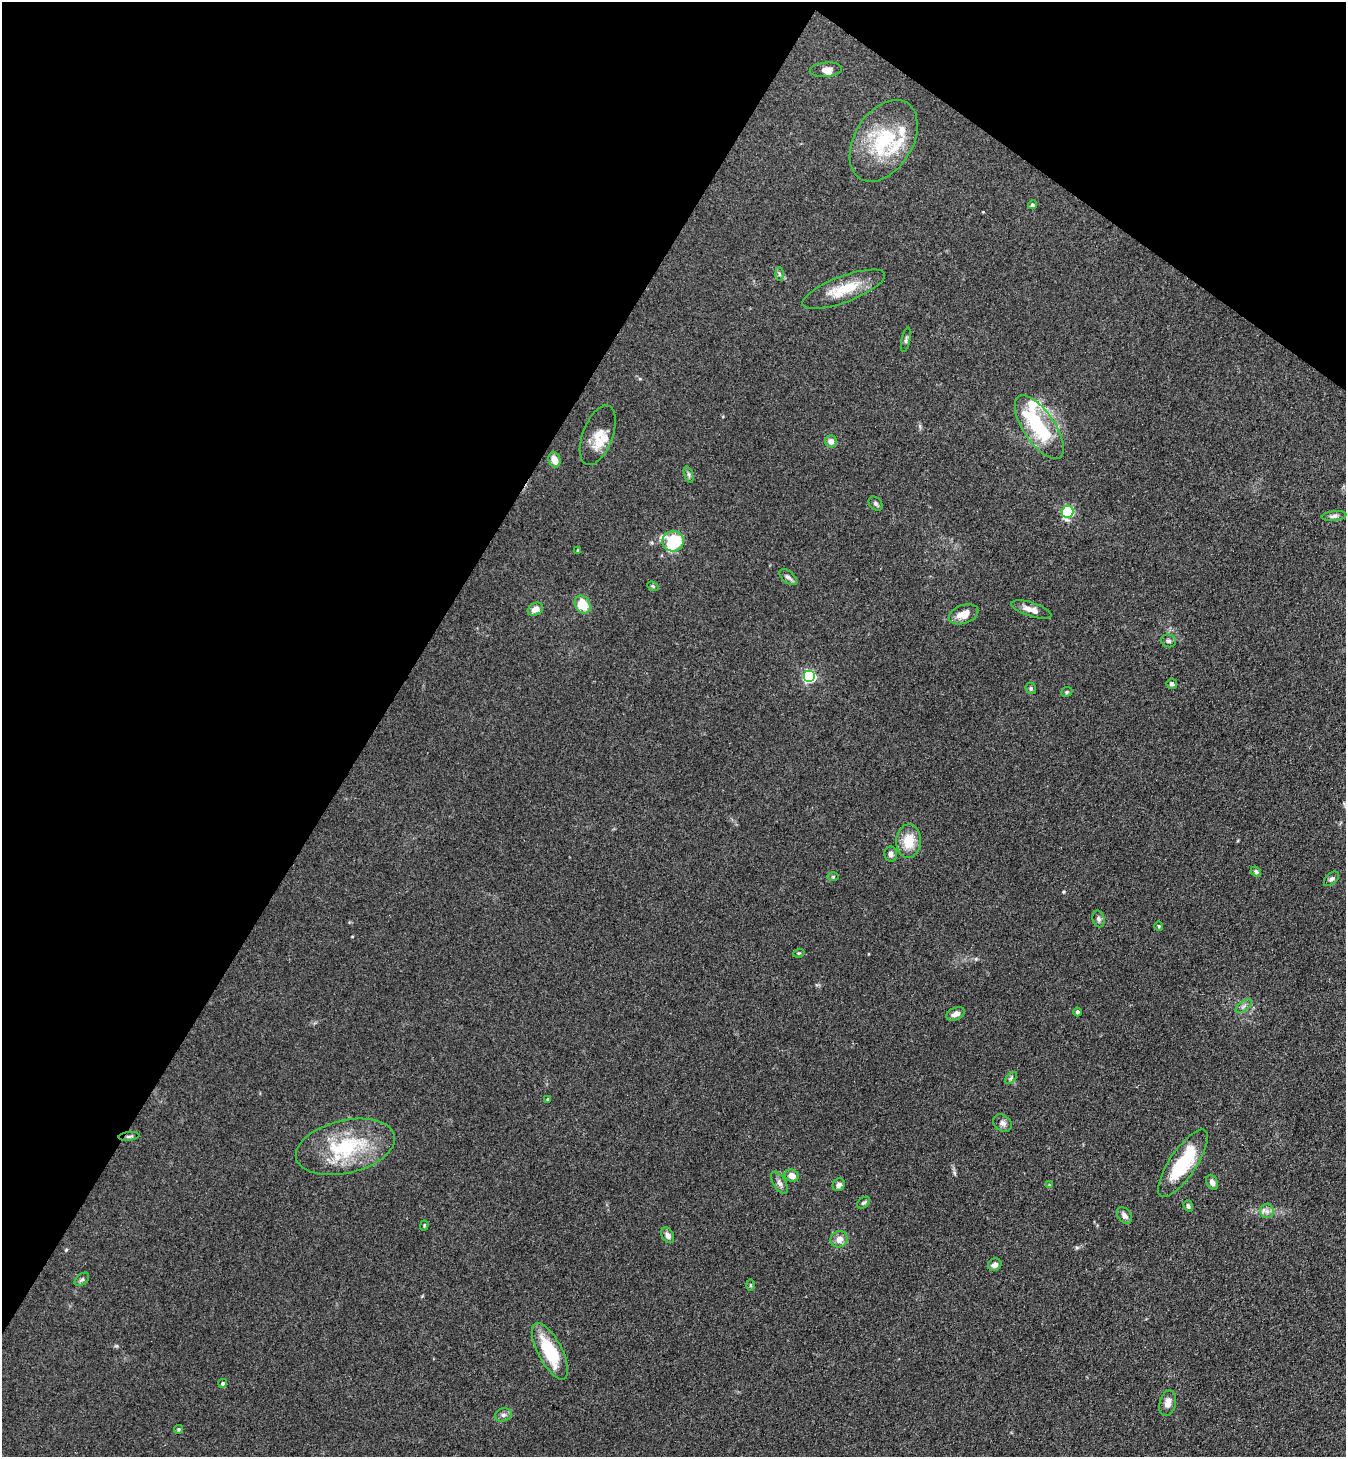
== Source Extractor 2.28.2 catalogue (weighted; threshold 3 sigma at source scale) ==
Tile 2 of 4 x 4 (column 2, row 1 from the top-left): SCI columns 1543-2886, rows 4399-5853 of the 5911 x 5888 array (HDU 1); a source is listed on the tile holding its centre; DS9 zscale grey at full resolution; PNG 1348 x 1459 px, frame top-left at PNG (2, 2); each listed source drawn as its Kron ellipse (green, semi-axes under 4 px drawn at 4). Shown black and unused: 33% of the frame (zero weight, under 3 of 4 exposures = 5% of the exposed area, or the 3 px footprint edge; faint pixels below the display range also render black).
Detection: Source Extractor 2.28.2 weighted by HDU 2 'WHT'; one run over the whole footprint, this tile lists its part. Background 0.176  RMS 0.0084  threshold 0.038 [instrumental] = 3 sigma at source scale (4.5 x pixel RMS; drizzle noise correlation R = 1.50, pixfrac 1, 0.05/0.05 arcsec/px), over >= 5 px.
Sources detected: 70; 6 inside a brighter listed object's ellipse — not listed separately; the other 64 listed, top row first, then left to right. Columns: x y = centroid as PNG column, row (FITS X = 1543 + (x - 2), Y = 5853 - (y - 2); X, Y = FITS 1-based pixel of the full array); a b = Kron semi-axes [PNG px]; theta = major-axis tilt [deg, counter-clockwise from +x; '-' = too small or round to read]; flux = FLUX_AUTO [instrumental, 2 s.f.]
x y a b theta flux
826 70 16 7 5 4.8
884 141 45 29 58 60
1032 205 4 4 - 1.4
779 274 7 4 -88 1.7
844 289 44 13 20 25
906 340 12 3 78 1.7
1039 427 37 15 -56 54
598 435 31 15 69 15
831 441 6 6 - 5.1
554 460 8 6 -73 7.5
689 474 8 4 -71 1.7
875 503 8 6 -47 1.9
1068 512 6 6 - 98
1334 516 12 5 7 2.6
673 541 11 10 - 50
578 550 4 3 - 0.83
788 577 10 6 -40 3
653 586 6 4 -22 1.1
583 605 9 7 -62 20
535 609 8 6 28 5.9
1031 610 21 7 -18 7.2
964 614 15 9 19 10
1168 641 7 6 - 2.1
809 676 6 6 - 110
1172 684 5 5 - 2.8
1031 688 6 5 - 1.3
1067 692 6 4 23 1.2
909 841 17 12 87 17
891 854 7 6 - 2.7
1256 872 6 4 -41 1.5
833 877 6 4 0 1
1331 879 9 5 41 2.2
1098 919 8 6 -75 2.3
1159 926 4 4 - 0.85
799 953 6 3 17 0.85
1244 1006 9 4 36 2.4
1077 1012 4 4 - 1.5
955 1014 9 6 23 5.1
1011 1078 7 4 45 1.5
548 1099 4 3 - 0.89
1002 1123 10 7 -36 3.3
129 1136 10 3 6 1.3
345 1147 50 26 13 64
1183 1163 39 13 56 49
792 1176 7 6 - 7
1212 1182 8 5 -65 3.3
780 1183 12 6 -59 3.4
839 1185 7 6 - 3.1
1049 1185 4 4 - 0.74
864 1203 7 5 37 1.5
1188 1206 6 4 -74 2.1
1267 1211 7 6 - 3
1124 1215 9 6 -53 3.5
424 1225 5 4 - 0.88
668 1235 8 6 -60 4
839 1239 9 8 - 6.7
995 1265 7 6 - 4
82 1279 8 5 40 1.8
751 1285 5 3 - 1
550 1351 31 12 -62 42
223 1383 4 4 - 1.8
1168 1403 13 8 75 6.3
503 1415 8 6 15 2.7
179 1429 4 4 - 1.2
Overlapping masked pixels (flux is a lower limit): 1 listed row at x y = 129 1136